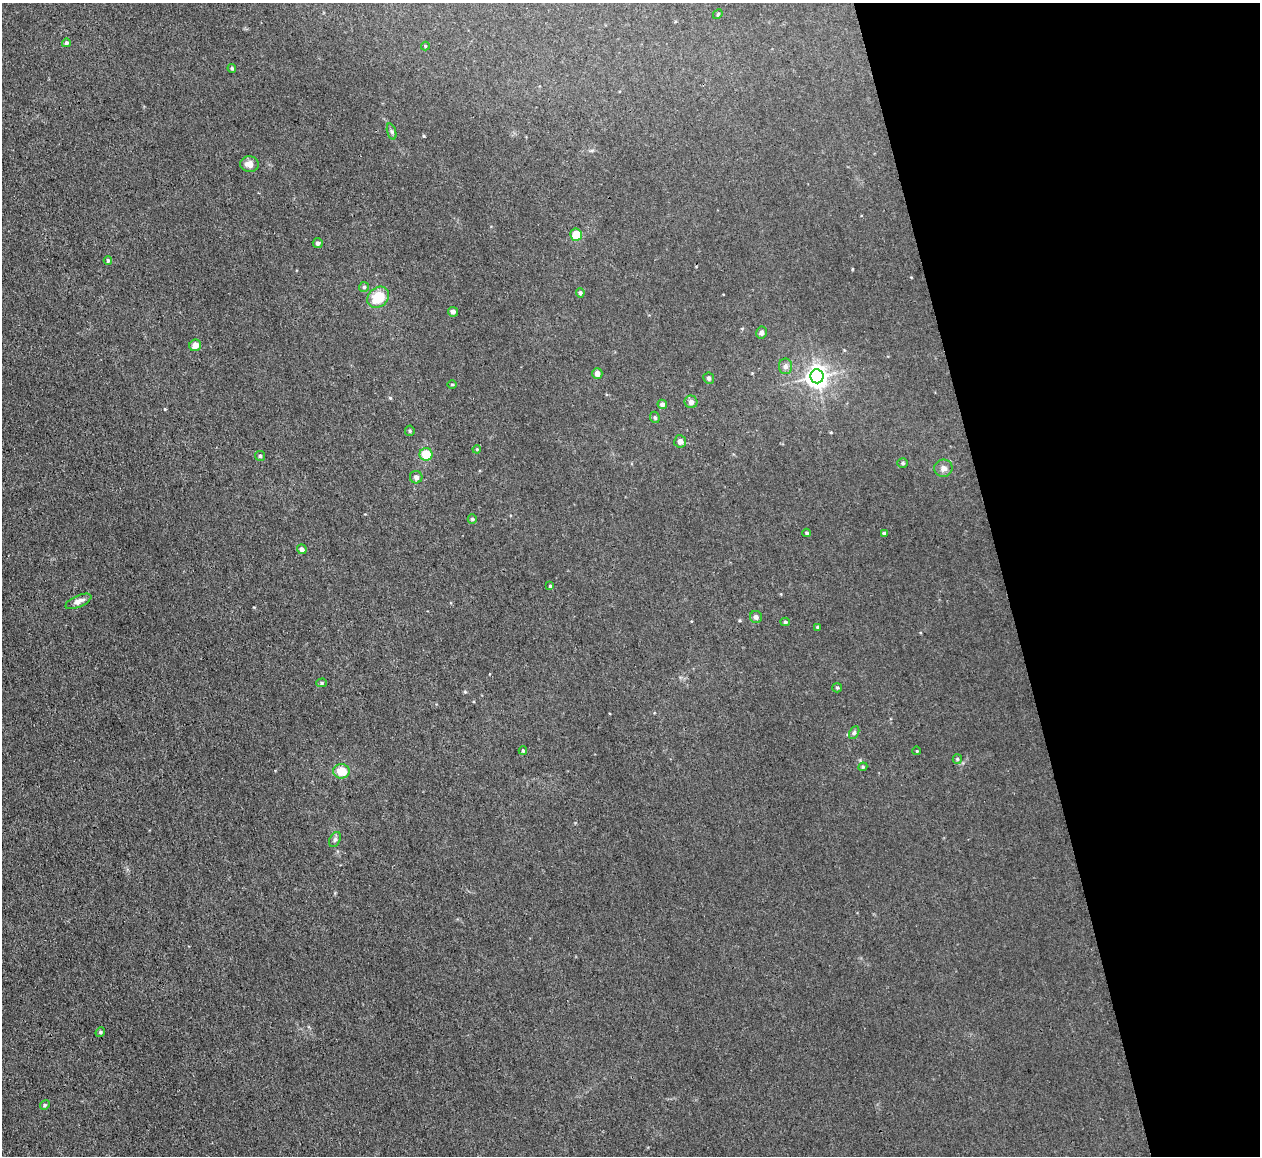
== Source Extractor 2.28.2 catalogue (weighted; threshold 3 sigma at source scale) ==
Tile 12 of 4 x 4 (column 4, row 3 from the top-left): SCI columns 3773-5030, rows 1290-2443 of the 5030 x 5006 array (HDU 1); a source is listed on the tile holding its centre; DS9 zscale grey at full resolution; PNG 1262 x 1158 px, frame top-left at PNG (2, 3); each listed source drawn as its Kron ellipse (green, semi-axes under 4 px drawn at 4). Shown black and unused: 20% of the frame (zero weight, under 3 of 4 exposures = <1% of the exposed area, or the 3 px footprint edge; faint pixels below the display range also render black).
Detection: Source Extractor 2.28.2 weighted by HDU 2 'WHT'; one run over the whole footprint, this tile lists its part. Background 0.0222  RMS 0.0058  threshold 0.0259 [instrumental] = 3 sigma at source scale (4.5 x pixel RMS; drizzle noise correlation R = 1.50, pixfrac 1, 0.05/0.05 arcsec/px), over >= 5 px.
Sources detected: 51; all 51 listed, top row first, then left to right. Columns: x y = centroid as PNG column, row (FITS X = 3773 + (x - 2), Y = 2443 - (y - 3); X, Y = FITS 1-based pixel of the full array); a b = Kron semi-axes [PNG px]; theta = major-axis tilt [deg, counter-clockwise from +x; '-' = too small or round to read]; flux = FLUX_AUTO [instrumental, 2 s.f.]
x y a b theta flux
718 14 5 4 - 0.64
66 43 4 4 - 1.3
425 46 4 4 - 0.5
232 68 4 4 - 0.8
392 132 8 3 -71 1
249 164 9 7 -4 3.8
576 235 6 6 - 10
318 243 5 5 - 1.2
108 261 4 3 - 0.8
364 287 5 5 - 0.92
580 293 5 4 - 1
378 297 12 9 42 14
453 312 5 5 - 2
761 333 6 5 - 1.9
195 345 6 5 - 4.4
786 366 8 6 89 2.2
597 373 5 5 - 3.1
817 376 7 6 - 370
709 378 6 5 - 0.97
452 384 4 3 - 0.47
691 402 6 6 - 2.3
662 404 5 4 - 2.1
655 417 6 4 -68 0.89
410 431 5 5 - 0.7
680 441 6 6 - 2.6
477 449 4 3 - 0.47
426 454 6 6 - 12
260 456 5 5 - 0.81
903 463 5 4 - 0.83
943 468 9 8 - 2.8
416 477 6 6 - 1.6
472 519 5 4 - 0.7
807 533 4 3 - 0.68
884 533 4 3 - 1.4
302 549 5 4 - 1.7
550 586 4 4 - 0.71
78 601 14 5 23 3
756 617 6 6 - 1.7
785 622 4 4 - 0.89
817 627 4 3 - 0.58
322 683 5 4 - 0.85
837 688 5 4 - 0.62
854 732 7 4 63 1.1
523 751 4 4 - 0.6
917 751 4 3 - 0.41
957 759 5 4 - 0.71
863 767 4 4 - 0.63
341 771 8 7 - 9.1
335 839 8 5 63 1.4
100 1032 5 4 - 0.83
45 1105 5 4 - 0.78